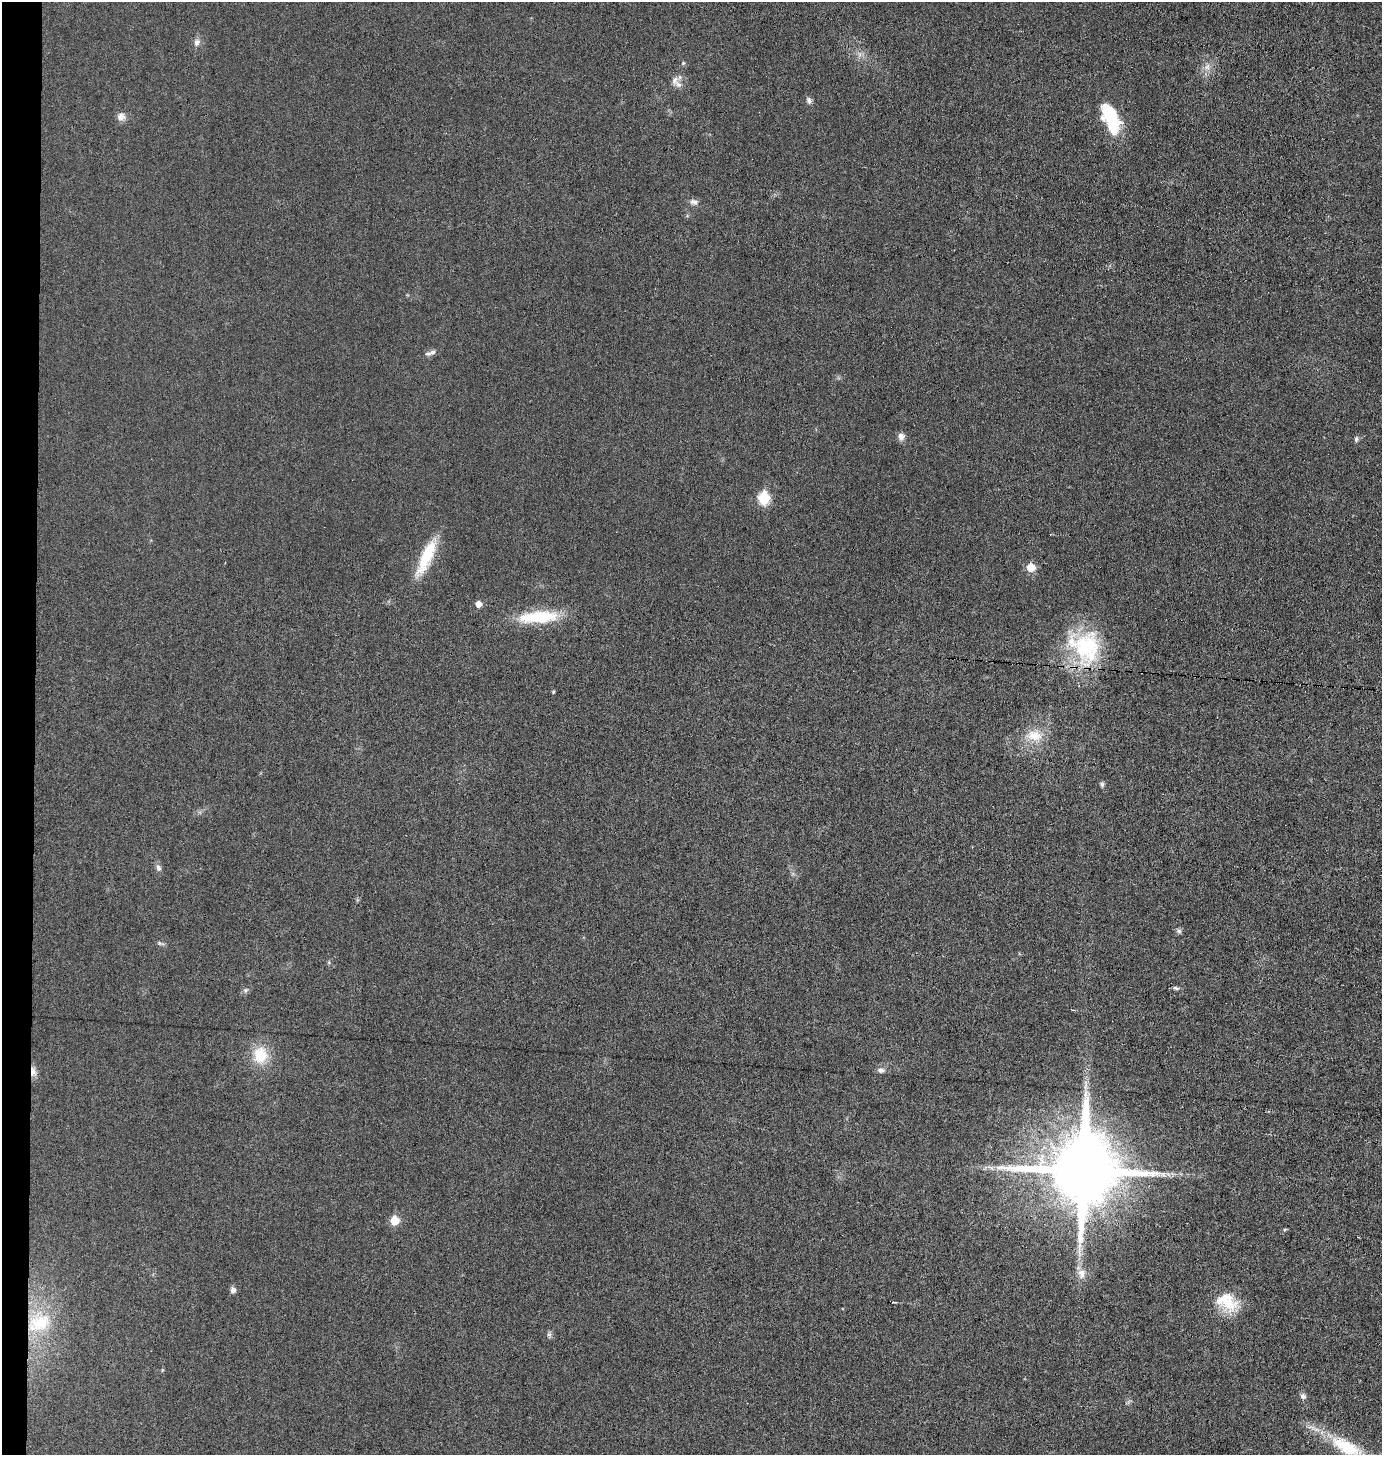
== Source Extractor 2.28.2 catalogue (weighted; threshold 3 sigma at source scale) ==
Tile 4 of 3 x 3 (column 1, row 2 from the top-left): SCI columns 99-1478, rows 1454-2906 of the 4383 x 4359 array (HDU 1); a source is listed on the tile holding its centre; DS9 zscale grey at full resolution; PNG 1384 x 1457 px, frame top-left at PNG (2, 2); no overlay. Shown black and unused: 2% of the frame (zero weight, under 3 of 6 exposures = <1% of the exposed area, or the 3 px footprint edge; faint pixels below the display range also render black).
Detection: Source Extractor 2.28.2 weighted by HDU 2 'WHT'; one run over the whole footprint, this tile lists its part. Background 0.0233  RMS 0.004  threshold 0.0163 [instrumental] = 3 sigma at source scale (4.09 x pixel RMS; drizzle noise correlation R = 1.36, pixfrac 0.8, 0.05/0.05 arcsec/px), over >= 5 px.
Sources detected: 41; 1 inside a brighter listed object's ellipse — not listed separately; the other 40 listed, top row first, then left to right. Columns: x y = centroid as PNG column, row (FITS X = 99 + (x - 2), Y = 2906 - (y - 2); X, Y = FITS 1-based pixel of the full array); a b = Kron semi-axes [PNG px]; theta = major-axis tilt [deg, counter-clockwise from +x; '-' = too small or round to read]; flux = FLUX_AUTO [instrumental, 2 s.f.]
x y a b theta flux
197 42 10 8 66 1.6
860 54 7 5 -89 1
1207 67 9 7 63 1.8
675 80 13 8 73 2.4
809 100 8 6 -68 1.2
121 117 11 10 - 2.1
1110 117 34 15 -67 20
694 202 10 8 -18 1.6
432 352 10 5 24 1.4
901 436 8 8 - 2
1356 439 8 5 80 0.73
764 498 7 6 - 26
426 557 46 12 66 14
1031 567 6 6 - 7.8
478 604 5 5 - 2.8
540 617 46 15 4 17
1085 647 46 38 -58 34
553 692 4 4 - 0.39
1034 736 22 15 -12 7.5
1102 784 6 6 - 0.73
158 868 10 6 -72 1.3
1179 931 7 6 - 0.86
159 943 6 4 -71 0.53
1176 988 9 4 -18 0.73
245 990 6 5 - 0.76
260 1055 24 20 89 9.9
881 1070 10 7 1 1.3
33 1072 13 7 -81 2.2
1085 1093 12 4 81 1.8
1082 1170 21 20 - 4100
394 1220 6 6 - 10
1079 1246 10 4 77 1.6
1082 1273 14 10 -82 3.1
233 1290 8 6 -85 1.4
1223 1299 39 19 -6 11
894 1302 4 2 - 0.3
40 1323 31 19 30 13
549 1334 7 4 -1 0.72
1303 1396 8 7 - 1.2
1347 1447 42 18 -27 19
Overlapping masked pixels (flux is a lower limit): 1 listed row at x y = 33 1072
Isophote crosses this tile's border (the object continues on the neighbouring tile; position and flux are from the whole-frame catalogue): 1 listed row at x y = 1347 1447